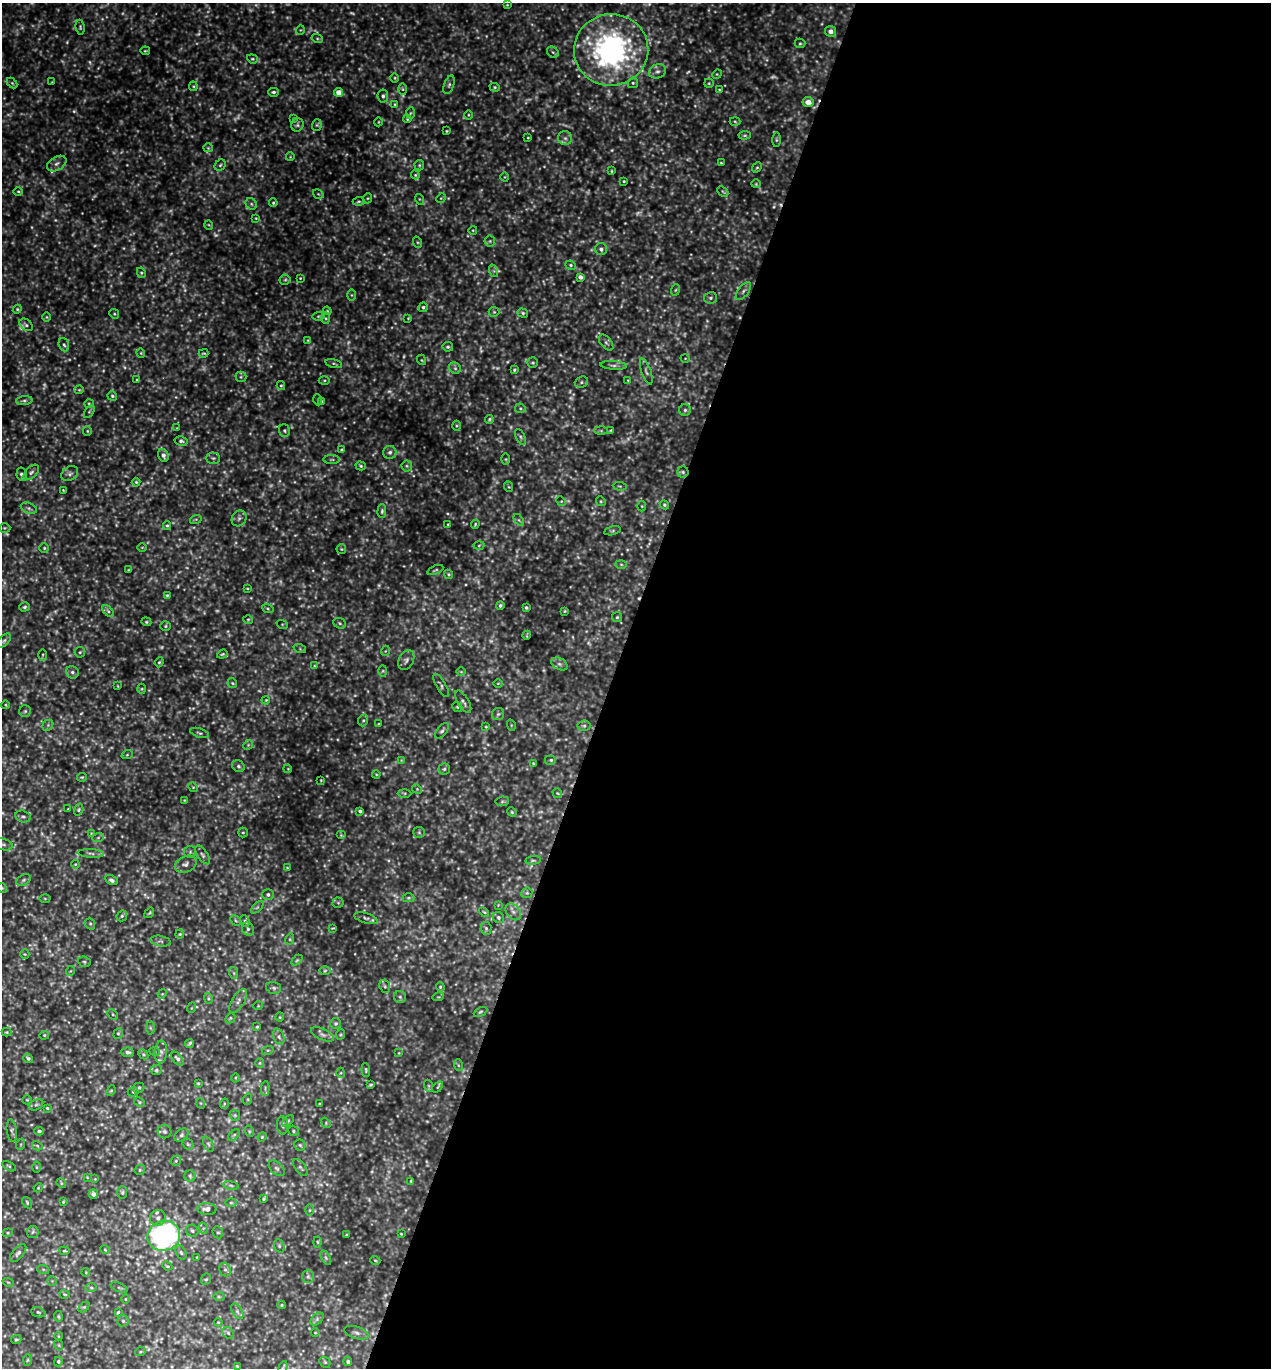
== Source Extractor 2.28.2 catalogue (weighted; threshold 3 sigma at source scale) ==
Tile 12 of 4 x 4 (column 4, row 3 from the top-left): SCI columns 4103-5371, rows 1396-2761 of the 5508 x 5497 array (HDU 1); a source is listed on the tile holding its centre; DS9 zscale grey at full resolution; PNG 1273 x 1370 px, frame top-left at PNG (2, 3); each listed source drawn as its Kron ellipse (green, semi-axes under 4 px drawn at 4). Shown black and unused: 52% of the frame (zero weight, under 3 of 5 exposures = <1% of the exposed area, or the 3 px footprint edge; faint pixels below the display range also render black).
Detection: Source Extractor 2.28.2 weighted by HDU 2 'WHT'; one run over the whole footprint, this tile lists its part. Background 0.632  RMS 0.11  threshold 0.477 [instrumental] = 3 sigma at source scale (4.5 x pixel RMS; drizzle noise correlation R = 1.50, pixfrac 1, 0.05/0.05 arcsec/px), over >= 5 px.
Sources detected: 542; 113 too faint to see at this stretch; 3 cosmic-ray / hot-pixel residue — neither listed nor drawn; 4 inside a brighter listed object's ellipse — not listed separately; the other 422 listed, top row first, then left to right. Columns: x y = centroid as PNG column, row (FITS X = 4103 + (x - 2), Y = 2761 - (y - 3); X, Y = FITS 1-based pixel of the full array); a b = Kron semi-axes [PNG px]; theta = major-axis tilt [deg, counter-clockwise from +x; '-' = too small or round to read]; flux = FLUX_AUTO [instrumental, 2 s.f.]
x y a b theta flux
507 5 4 3 - 9
80 27 7 4 -82 18
300 30 5 3 - 8.6
831 31 5 5 - 59
317 38 5 3 - 13
800 43 5 4 - 16
611 50 37 36 - 2800
145 51 5 3 - 12
553 52 6 5 - 20
252 59 5 4 - 15
657 71 9 7 21 40
717 74 5 4 - 12
395 78 4 3 - 9.5
52 82 2 2 - 6.4
12 83 6 4 -45 14
633 83 5 5 - 19
709 83 5 4 - 13
449 85 9 5 71 26
193 86 4 4 - 12
495 87 5 4 - 15
403 89 6 4 -88 15
719 89 4 2 - 8
273 92 5 4 - 24
338 92 4 4 - 99
383 96 6 5 - 29
808 102 5 5 - 91
395 104 4 3 - 9.8
410 113 6 4 87 15
468 115 4 3 - 9.3
294 118 3 3 - 9.8
407 119 4 3 - 11
735 121 5 3 - 12
378 122 4 3 - 8.3
297 125 7 6 - 24
317 125 6 5 - 15
447 131 3 2 - 11
745 135 6 4 6 15
528 138 3 2 - 8.7
565 138 7 7 - 37
776 140 7 3 90 15
208 148 5 4 - 12
290 157 4 3 - 7.2
721 163 3 2 - 9.6
57 164 10 6 31 48
220 165 6 5 - 20
419 165 5 4 - 14
757 167 5 4 - 14
611 171 3 3 - 10
415 175 4 4 - 12
505 177 4 3 - 8.2
624 181 3 2 - 10
756 184 4 4 - 11
18 191 5 3 - 11
723 191 6 4 -43 14
318 194 6 3 -34 13
368 198 5 3 - 11
441 198 5 4 - 13
419 199 5 3 - 10
358 201 6 4 2 15
273 203 4 3 - 14
251 204 6 5 - 20
256 218 4 3 - 8.8
209 225 5 3 - 8.9
473 230 4 3 - 9.2
490 241 5 5 - 17
417 242 6 4 -71 14
601 249 6 6 - 37
571 265 5 4 - 18
494 271 6 4 -72 20
141 273 5 4 - 16
580 277 4 4 - 41
300 278 2 2 - 8
285 280 5 5 - 17
675 290 6 3 70 14
743 291 11 5 52 32
352 295 6 4 -89 13
711 298 6 6 - 26
423 307 5 4 - 19
17 309 4 4 - 13
327 311 4 3 - 11
494 312 5 5 - 15
523 313 5 4 - 17
114 314 5 4 - 14
319 316 6 4 11 14
47 317 5 3 - 10
326 318 6 4 -88 14
408 318 3 2 - 8.2
26 325 7 5 -40 22
308 340 4 3 - 7.7
606 343 9 5 -51 28
64 345 7 5 -69 23
448 347 5 4 - 19
141 353 4 4 - 12
204 353 5 3 - 12
685 358 4 3 - 7.8
422 360 5 3 - 11
533 363 5 5 - 19
334 364 8 3 -15 16
613 365 13 4 -4 32
455 368 6 5 - 22
514 370 4 3 - 15
646 371 13 5 -71 29
241 377 5 5 - 17
137 380 3 3 - 11
324 380 5 3 - 12
628 380 4 3 - 7.6
581 382 7 5 22 21
281 386 4 4 - 14
79 390 4 4 - 11
112 396 5 4 - 18
318 400 5 3 - 9.8
24 401 8 4 7 24
322 401 4 4 - 14
89 403 4 3 - 9
520 408 5 5 - 16
685 410 6 5 - 23
89 412 7 4 58 17
489 419 4 3 - 15
456 426 5 3 - 14
177 428 3 3 - 6.9
611 430 4 3 - 8.6
87 431 5 4 - 13
284 431 6 5 - 21
601 431 7 4 -1 18
520 437 8 4 -64 21
181 441 6 4 -14 24
342 450 3 3 - 18
390 452 7 6 - 35
163 455 7 5 -71 42
213 458 7 5 -2 23
506 459 5 4 - 12
332 460 8 4 0 18
361 466 5 4 - 16
407 466 5 5 - 17
31 472 9 5 44 32
683 472 5 5 - 22
21 474 6 5 - 32
70 474 9 6 33 34
136 482 4 4 - 13
620 486 7 3 -5 11
509 487 5 3 - 11
63 490 3 2 - 7.4
561 501 5 4 - 13
601 501 5 4 - 14
664 505 5 4 - 15
642 506 5 3 - 12
29 508 8 5 -21 29
382 511 7 4 89 19
239 518 8 7 - 35
196 519 6 4 18 13
519 520 7 3 -53 15
448 524 3 2 - 7.3
475 524 5 3 - 12
167 526 4 4 - 13
4 528 6 5 - 15
612 531 8 4 13 17
479 546 5 3 - 13
142 547 5 3 - 9
44 548 5 5 - 15
341 549 5 4 - 13
621 564 6 4 -2 15
129 570 3 2 - 11
435 570 8 2 23 13
449 574 5 4 - 13
247 588 4 3 - 9.9
167 595 3 3 - 13
500 605 4 4 - 18
25 607 5 4 - 20
268 608 6 4 -20 14
526 608 3 3 - 18
108 611 7 4 -46 21
565 611 3 3 - 9.4
617 617 5 5 - 17
248 619 5 3 - 11
146 622 5 4 - 15
340 623 6 5 - 20
282 624 5 3 - 9.8
165 626 5 5 - 14
527 635 4 2 - 8.9
4 641 9 5 45 26
300 649 6 4 -19 14
385 651 5 3 - 9.5
80 652 5 5 - 17
222 654 5 4 - 14
43 655 6 3 89 14
406 660 11 7 65 40
159 662 5 4 - 14
559 664 9 5 -27 34
314 666 4 3 - 8.5
383 671 6 4 89 14
72 672 7 6 - 29
461 672 5 3 - 9.9
232 683 5 4 - 16
498 683 5 3 - 10
441 685 13 5 -60 27
118 686 4 2 - 7.9
142 689 5 3 - 11
266 700 4 3 - 9.6
463 702 13 5 -58 35
6 705 4 3 - 9.8
457 707 5 4 - 16
25 711 6 6 - 21
498 714 6 6 - 22
363 720 6 5 - 17
379 724 3 3 - 10
48 725 6 4 48 19
511 725 6 3 -73 9.9
584 726 6 5 - 23
486 727 4 4 - 11
442 731 9 4 51 25
200 733 9 4 -18 23
248 745 5 4 - 13
127 755 6 3 19 12
401 760 4 4 - 9
551 760 6 5 - 22
534 763 4 3 - 13
238 766 7 5 -33 23
288 769 4 3 - 7.4
444 769 5 5 - 21
376 774 4 3 - 9.6
82 777 5 3 - 12
321 780 3 2 - 7.8
193 787 5 4 - 13
417 789 5 4 - 13
405 793 7 4 0 16
557 793 5 5 - 14
184 800 4 3 - 8.4
502 801 7 5 8 19
68 809 3 3 - 6.9
79 810 6 4 72 17
360 811 4 3 - 20
512 812 5 4 - 14
23 816 8 5 -14 27
419 832 6 5 - 18
91 833 3 3 - 7.1
243 833 5 4 - 14
341 835 5 4 - 12
98 838 6 4 20 15
3 844 10 5 -15 31
190 852 6 6 - 21
91 853 13 4 -4 36
203 855 11 5 -56 26
533 860 7 4 7 19
75 864 4 4 - 11
186 864 11 8 25 45
287 868 4 3 - 9.7
24 880 8 5 28 23
111 880 7 4 -28 28
2 888 5 4 - 15
527 893 6 5 - 17
268 895 6 5 - 26
45 898 5 3 - 12
409 898 6 4 1 17
338 903 5 5 - 14
498 905 4 4 - 8.9
257 907 8 3 44 13
484 912 6 3 -43 13
513 912 9 6 -52 49
149 913 6 3 54 13
122 916 6 5 - 19
498 917 6 5 - 25
366 918 12 5 -16 30
236 920 6 3 -45 13
245 921 6 4 -67 15
90 924 6 4 -68 19
333 928 4 2 - 9.5
486 928 6 5 - 20
248 929 7 5 -66 25
180 934 4 4 - 13
290 939 6 3 72 12
160 941 10 5 -11 30
25 954 5 4 - 11
297 960 6 4 44 14
84 962 6 5 - 18
70 971 5 3 - 9.1
325 971 6 4 2 15
234 973 6 3 -71 15
385 986 7 5 -69 22
440 987 4 4 - 12
274 988 7 5 -16 25
162 994 5 3 - 9.2
400 997 6 6 - 23
438 997 6 3 16 11
208 998 5 3 - 15
238 1001 14 6 58 47
258 1006 5 3 - 8.6
191 1008 5 3 - 8.9
480 1012 7 4 27 17
113 1014 6 3 -45 13
280 1017 4 4 - 10
230 1018 6 4 46 14
336 1023 5 5 - 19
257 1027 3 3 - 12
150 1028 6 4 -88 18
7 1032 5 4 - 12
118 1033 5 4 - 16
323 1034 12 5 -23 38
341 1034 5 3 - 12
44 1035 5 4 - 12
279 1037 8 5 -71 31
190 1043 5 3 - 18
268 1050 6 4 17 15
128 1052 6 5 - 32
155 1052 5 3 - 10
161 1052 11 6 86 40
399 1053 4 3 - 8.4
143 1054 5 4 - 17
28 1058 5 4 - 21
177 1059 8 4 -52 33
260 1063 5 4 - 13
458 1065 6 4 -72 13
156 1070 6 5 - 18
366 1070 7 4 -85 14
341 1073 5 3 - 11
235 1078 4 3 - 10
198 1083 4 3 - 12
370 1085 4 3 - 13
429 1086 6 4 -71 14
437 1087 6 3 49 14
139 1088 6 5 - 16
265 1088 7 3 86 14
111 1091 5 4 - 13
133 1092 5 5 - 16
248 1099 5 3 - 13
27 1100 5 4 - 11
139 1102 6 4 -24 15
200 1103 5 3 - 11
224 1104 5 3 - 11
320 1104 3 2 - 9
36 1105 7 5 27 20
47 1108 3 3 - 12
235 1115 6 5 - 15
288 1121 7 4 47 15
326 1123 5 4 - 14
282 1125 9 5 -88 31
12 1131 11 5 -82 26
39 1131 5 4 - 21
165 1131 7 6 - 27
249 1131 6 3 -72 12
294 1131 5 4 - 19
181 1135 8 5 42 26
234 1135 7 4 44 18
262 1137 4 4 - 12
21 1144 6 3 72 12
188 1144 6 5 - 17
208 1144 8 4 -66 20
300 1145 5 5 - 18
37 1146 5 4 - 13
176 1161 5 4 - 14
9 1166 8 3 -28 14
36 1167 5 3 - 12
300 1167 10 5 -54 23
277 1168 9 5 -44 26
140 1170 5 4 - 15
190 1176 6 5 - 20
87 1177 3 3 - 7.8
95 1179 3 3 - 7.8
411 1181 3 3 - 13
61 1183 5 4 - 13
231 1185 8 4 -9 21
38 1188 5 4 - 11
122 1193 6 5 - 18
93 1194 5 4 - 43
264 1198 4 3 - 15
63 1202 4 3 - 11
27 1203 6 4 -55 15
231 1203 6 4 1 16
207 1209 9 6 -1 66
310 1210 6 4 89 14
158 1218 8 7 - 46
203 1228 6 4 -73 15
192 1231 6 5 - 26
33 1232 6 5 - 22
218 1232 6 5 - 19
8 1233 5 4 - 12
401 1234 3 2 - 8.9
346 1235 4 3 - 9
164 1236 16 15 - 2300
318 1242 5 3 - 13
279 1246 7 5 -70 19
105 1249 4 4 - 11
64 1251 5 3 - 12
18 1253 11 5 49 34
181 1253 7 5 -64 21
197 1257 3 2 - 8.7
326 1258 8 4 -59 20
375 1260 5 3 - 10
167 1266 5 3 - 12
43 1269 6 4 -19 16
225 1270 7 5 -67 29
86 1272 4 3 - 9.1
308 1276 6 6 - 27
206 1279 6 4 65 16
52 1281 4 4 - 12
8 1282 6 3 -18 12
91 1287 6 4 -1 16
119 1288 9 3 -21 15
65 1294 5 3 - 9.5
219 1296 6 4 -1 14
125 1299 4 3 - 8.3
282 1305 4 4 - 11
84 1307 6 4 43 15
237 1311 8 5 -59 30
38 1312 7 4 -20 18
118 1312 4 4 - 12
58 1316 5 4 - 16
317 1319 8 5 46 26
123 1321 6 5 - 22
218 1322 4 3 - 8.8
228 1333 6 5 - 24
315 1333 4 3 - 8.9
356 1333 12 6 -17 43
58 1336 4 3 - 8.7
16 1340 5 4 - 16
59 1345 6 3 -71 10
140 1352 5 3 - 12
27 1360 6 4 88 14
58 1361 5 4 - 15
325 1362 6 5 - 15
348 1362 4 4 - 23
237 1366 4 2 - 11
283 1368 7 2 72 15
Overlapping masked pixels (flux is a lower limit): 1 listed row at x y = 683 472
Isophote crosses this tile's border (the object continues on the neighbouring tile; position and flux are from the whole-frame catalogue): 3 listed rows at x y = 3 844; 2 888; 283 1368
Unlisted compact peaks at least as high as the median listed source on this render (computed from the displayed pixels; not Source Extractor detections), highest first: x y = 447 513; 379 585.